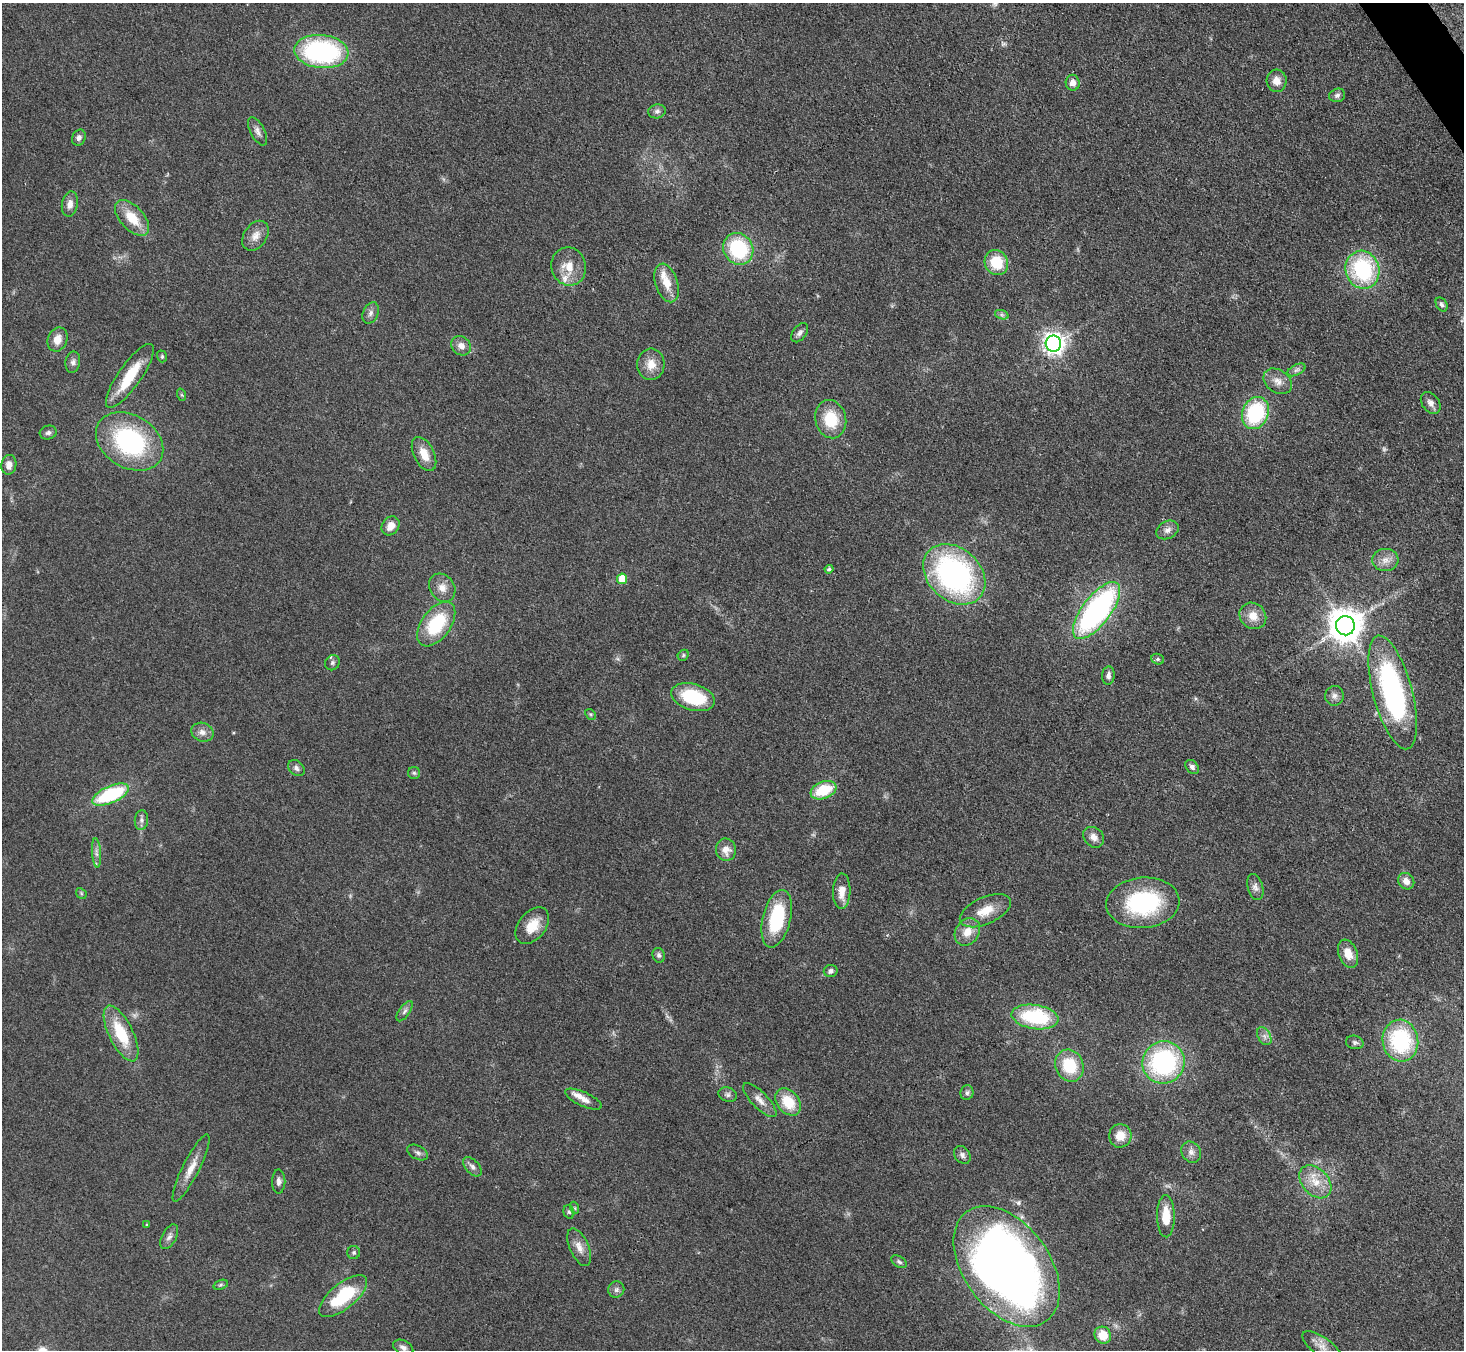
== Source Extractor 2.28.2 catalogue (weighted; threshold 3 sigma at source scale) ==
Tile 10 of 4 x 4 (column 2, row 3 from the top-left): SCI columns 1464-2925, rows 1645-2992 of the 5852 x 5845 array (HDU 1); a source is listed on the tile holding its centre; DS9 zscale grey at full resolution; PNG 1466 x 1352 px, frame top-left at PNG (2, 3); each listed source drawn as its Kron ellipse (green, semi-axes under 4 px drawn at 4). Shown black and unused: <1% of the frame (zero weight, under 3 of 4 exposures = <1% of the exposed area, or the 3 px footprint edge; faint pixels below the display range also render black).
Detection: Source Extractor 2.28.2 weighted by HDU 2 'WHT'; one run over the whole footprint, this tile lists its part. Background 0.0759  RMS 0.0066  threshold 0.0299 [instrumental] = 3 sigma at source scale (4.5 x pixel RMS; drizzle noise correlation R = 1.50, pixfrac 1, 0.05/0.05 arcsec/px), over >= 5 px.
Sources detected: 119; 1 too faint to see at this stretch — neither listed nor drawn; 5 inside a brighter listed object's ellipse — not listed separately; the other 113 listed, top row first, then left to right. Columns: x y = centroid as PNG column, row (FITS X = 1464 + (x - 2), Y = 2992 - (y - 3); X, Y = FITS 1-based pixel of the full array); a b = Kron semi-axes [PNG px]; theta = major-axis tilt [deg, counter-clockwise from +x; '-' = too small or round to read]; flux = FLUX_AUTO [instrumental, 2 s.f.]
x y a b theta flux
321 52 27 16 -5 110
1277 81 11 10 - 6.2
1073 83 8 7 - 4.5
1337 95 8 6 17 1.9
657 111 9 7 10 2.3
257 131 15 7 -62 3.3
79 138 8 6 64 2.7
70 204 13 8 79 4.6
132 218 22 11 -47 16
255 236 16 11 55 6.2
738 249 16 14 -58 51
996 262 13 11 -60 20
569 266 19 17 -75 12
1362 270 19 17 -73 68
667 283 20 11 -72 11
1442 304 7 5 -58 1.9
371 313 11 7 66 2.9
1002 315 7 4 -18 1.4
800 333 11 6 52 2.4
57 339 12 9 69 7.4
1053 344 8 7 - 420
461 346 10 9 - 4.6
162 356 6 4 -71 1
73 362 10 7 78 2.5
651 364 16 13 86 9.2
1296 370 10 5 27 2
130 376 38 11 55 24
1278 381 15 11 -33 6.2
182 395 6 4 -70 0.85
1431 403 12 8 -54 3.6
1255 413 16 13 68 56
831 419 19 15 -76 23
48 433 8 6 17 2
130 441 36 26 -32 90
424 454 18 10 -63 9.7
9 465 10 7 82 4.2
391 526 10 8 51 6.3
1167 530 12 8 28 3.8
1385 560 13 11 3 6.1
829 569 4 4 - 1.3
954 574 35 26 -42 170
622 579 5 5 - 13
442 588 15 12 -53 6.7
1097 610 34 14 52 160
1253 616 14 12 -42 8.8
436 624 25 14 54 39
1345 626 9 9 - 1400
683 655 6 5 - 0.99
1158 659 6 5 - 1.3
332 663 8 7 - 1.8
1108 676 9 6 85 2.7
1393 692 58 19 -75 140
1334 696 10 9 - 2.9
693 697 22 13 -16 39
590 714 6 4 -44 0.88
202 732 11 9 -21 4.2
1192 767 8 6 -47 2.2
296 768 9 7 -43 2.5
414 773 6 6 - 1.2
824 790 13 8 21 25
111 795 19 8 23 52
141 820 10 6 84 2.4
1094 837 11 9 -43 4.9
726 850 11 10 - 6.4
96 853 15 4 -86 2.8
1406 881 9 7 -49 4.8
1255 887 13 7 -74 3.4
842 891 18 8 88 8.6
81 893 6 4 -48 0.97
1143 903 37 25 5 72
985 911 27 13 24 13
777 919 29 14 76 43
532 926 21 13 51 13
967 932 14 11 55 8.7
1348 954 14 9 -69 9.4
659 955 7 6 - 2
831 971 7 6 - 2.4
405 1011 12 5 56 2.3
1035 1017 24 12 -8 52
121 1033 30 12 -64 29
1264 1036 10 6 -61 2.8
1400 1041 21 18 -81 60
1355 1042 9 6 -13 1.9
1163 1062 21 20 - 100
1069 1066 16 14 -65 27
967 1093 7 6 - 1.9
728 1094 9 7 -21 2.1
583 1099 20 7 -24 5.1
760 1100 22 8 -45 6
788 1102 15 11 -50 19
1120 1136 12 11 - 8.5
417 1152 11 6 -27 2.3
1191 1152 11 9 -55 3.7
962 1155 9 7 -52 2.4
472 1167 11 6 -46 2.7
191 1168 37 8 63 9.9
279 1181 12 6 89 3
1315 1182 19 13 -48 12
575 1208 6 4 -71 0.83
569 1212 7 5 -73 1.4
1166 1216 21 9 -89 15
147 1225 4 4 - 0.84
169 1237 13 7 61 3.2
579 1247 20 9 -66 6.4
354 1252 6 6 - 1.3
899 1262 8 5 -30 1.6
1007 1266 68 43 -53 580
221 1285 7 4 19 1.2
616 1290 8 8 - 2.3
343 1296 29 12 39 37
1103 1335 9 8 - 12
1322 1346 22 9 -34 6.7
403 1348 10 7 -28 2.8
Overlapping masked pixels (flux is a lower limit): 1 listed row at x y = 1393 692